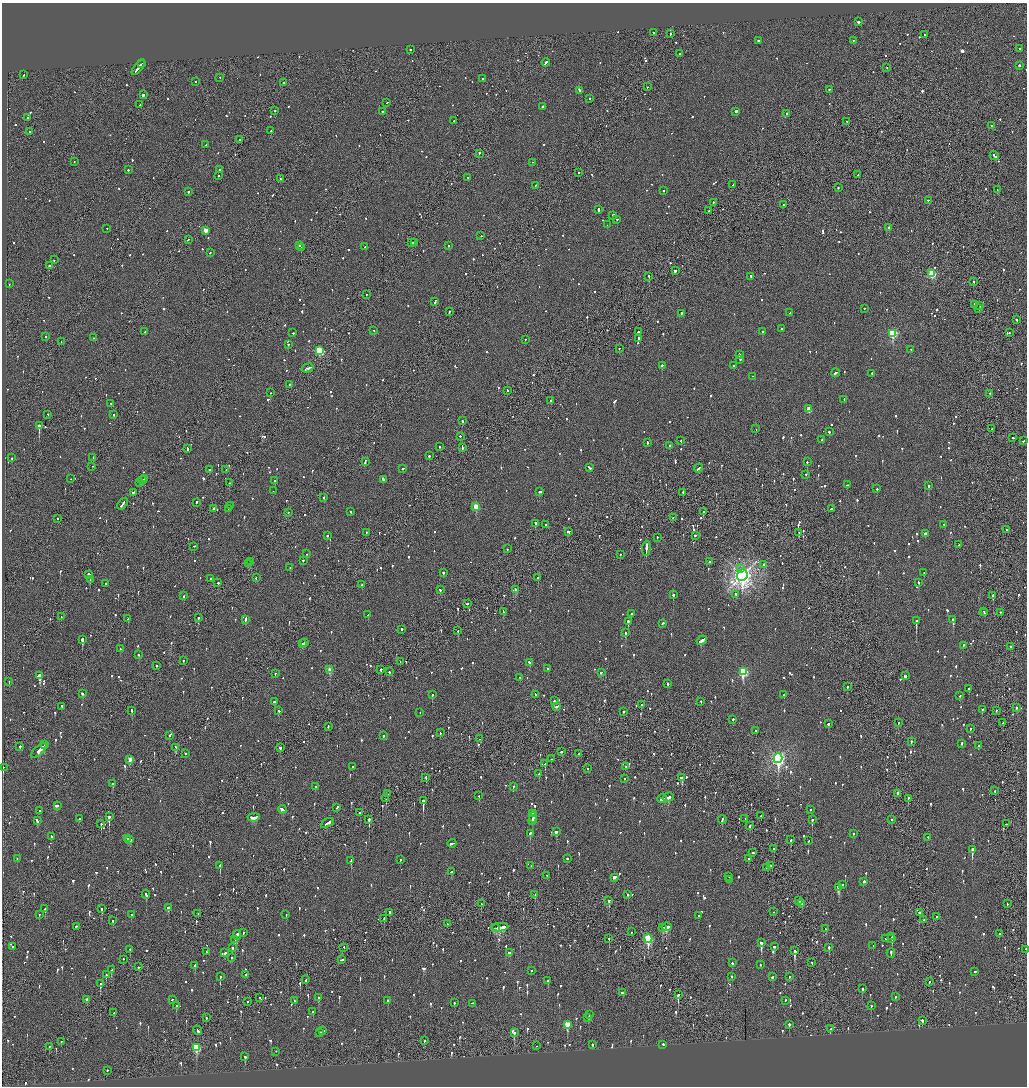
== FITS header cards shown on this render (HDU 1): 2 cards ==
NAXIS1  =                 2050
NAXIS2  =                 2168

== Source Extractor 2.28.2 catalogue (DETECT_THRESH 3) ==
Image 2050 x 2168 px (HDU 1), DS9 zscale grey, zoomed out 1/2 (1 PNG px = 2 x 2 image px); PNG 1029 x 1088 px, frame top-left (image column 2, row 2168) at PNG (2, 3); each listed source drawn as its Kron ellipse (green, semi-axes under 4 px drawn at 4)
Background -0.0783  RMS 0.068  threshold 0.205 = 3 sigma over >= 5 px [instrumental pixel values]
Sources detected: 1554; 49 cannot appear on this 1/2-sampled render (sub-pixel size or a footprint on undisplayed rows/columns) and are neither listed nor drawn; of the other 1505, the 500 brightest by FLUX_AUTO listed and drawn (1005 fainter detections omitted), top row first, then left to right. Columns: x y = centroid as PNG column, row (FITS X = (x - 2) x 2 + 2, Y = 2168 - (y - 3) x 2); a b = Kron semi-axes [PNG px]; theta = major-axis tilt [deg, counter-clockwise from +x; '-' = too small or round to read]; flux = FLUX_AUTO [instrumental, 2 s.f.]
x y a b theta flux
858 22 2 2 - 1700
654 33 2 2 - 97
670 34 2 2 - 100
925 35 2 2 - 100
758 41 2 2 - 160
853 41 2 2 - 62
1019 49 2 2 - 86
410 50 2 2 - 180
680 54 2 2 - 160
546 63 4 2 - 300
141 64 2 1 - 59
1019 66 2 2 - 310
138 68 9 2 52 570
887 68 2 1 - 79
24 75 2 2 - 61
220 78 2 1 - 62
482 79 2 2 - 62
195 82 2 2 - 59
284 83 2 2 - 78
647 87 2 2 - 78
829 90 2 2 - 74
579 91 4 2 - 130
143 95 2 2 - 2800
589 99 2 2 - 68
387 103 2 2 - 70
140 105 2 1 - 75
542 107 2 2 - 250
275 111 2 2 - 68
382 112 2 2 - 160
736 112 2 2 - 890
787 114 2 2 - 94
28 118 2 2 - 200
454 121 2 2 - 91
847 122 2 2 - 76
992 126 2 2 - 95
271 131 2 2 - 240
30 132 2 2 - 270
240 140 2 1 - 69
206 145 2 2 - 81
479 154 2 2 - 110
994 156 5 2 - 300
74 162 2 2 - 64
532 163 2 2 - 89
128 170 2 2 - 69
220 170 2 2 - 290
579 173 2 2 - 63
858 175 2 2 - 86
218 176 2 2 - 130
468 178 3 2 - 310
280 179 2 2 - 110
733 185 2 2 - 140
535 186 2 2 - 64
838 188 2 2 - 68
997 190 3 2 - 320
664 191 2 1 - 63
188 192 2 2 - 290
928 201 2 2 - 89
713 203 3 2 - 130
783 205 2 2 - 160
598 210 3 2 - 81
709 211 2 2 - 230
613 216 4 2 - 160
617 220 2 2 - 67
607 225 2 1 - 84
889 228 3 2 - 160
107 229 2 2 - 63
206 231 3 2 - 200
481 236 2 1 - 72
188 240 3 1 - 120
412 243 2 2 - 85
415 243 4 1 - 170
299 246 2 2 - 61
448 246 2 2 - 180
365 247 2 2 - 100
301 248 2 1 - 220
210 253 2 2 - 87
54 260 2 2 - 64
49 266 2 2 - 240
675 271 3 2 - 240
932 274 3 3 - 850
649 277 2 2 - 150
751 277 2 2 - 110
974 282 2 2 - 61
9 284 2 2 - 59
366 295 2 1 - 81
435 302 3 2 - 170
975 305 2 2 - 150
980 306 2 1 - 88
864 309 2 1 - 98
979 309 2 1 - 94
449 312 2 2 - 140
790 313 2 2 - 140
681 314 3 2 - 98
1017 320 2 2 - 180
782 329 2 2 - 70
374 331 2 2 - 82
145 332 2 2 - 64
639 332 2 2 - 230
763 332 2 2 - 400
293 333 2 2 - 110
1009 333 2 2 - 61
893 334 3 3 - 1200
45 337 2 2 - 75
93 338 2 2 - 65
639 339 2 2 - 230
525 340 2 1 - 89
61 342 2 2 - 76
288 345 2 2 - 120
619 349 2 2 - 130
911 350 2 2 - 74
320 351 3 3 - 930
739 355 3 2 - 230
740 360 2 2 - 96
662 366 2 2 - 200
734 366 2 2 - 140
308 368 6 2 16 230
836 373 4 2 - 190
872 374 2 2 - 100
753 377 2 1 - 65
289 385 2 1 - 81
507 391 2 2 - 97
270 393 2 1 - 110
990 394 2 1 - 62
844 400 3 2 - 73
551 401 3 2 - 340
111 404 2 2 - 61
809 409 3 3 - 300
48 415 2 2 - 79
114 415 2 2 - 140
462 422 3 2 - 110
39 426 2 2 - 2100
756 429 2 2 - 62
992 429 2 2 - 79
829 432 2 2 - 88
460 437 2 2 - 60
1013 438 3 2 - 84
822 440 2 2 - 120
681 441 2 2 - 84
1023 441 2 2 - 72
647 443 3 2 - 140
670 446 2 2 - 110
440 447 2 2 - 100
462 448 4 2 - 190
188 449 3 2 - 140
429 456 2 2 - 290
12 458 2 2 - 150
93 458 2 2 - 96
365 462 4 2 - 150
807 462 2 2 - 220
92 467 2 1 - 200
589 468 4 2 - 170
403 469 3 2 - 130
699 469 4 2 - 170
210 470 2 2 - 190
226 470 2 1 - 100
806 475 2 2 - 67
71 479 2 1 - 59
145 479 2 2 - 84
143 480 4 2 - 180
383 480 4 2 - 710
275 481 2 2 - 180
140 483 2 2 - 140
229 483 2 2 - 63
847 485 2 2 - 100
928 486 2 2 - 320
877 489 2 2 - 84
273 491 2 2 - 82
540 492 3 2 - 150
134 493 4 2 - 130
683 493 2 2 - 140
324 498 2 2 - 110
197 503 2 2 - 71
123 504 6 2 53 190
230 506 2 2 - 71
476 507 3 3 - 340
213 509 2 2 - 97
228 509 2 2 - 72
831 509 2 2 - 210
351 512 2 2 - 65
703 512 2 2 - 120
288 513 2 1 - 100
673 518 3 2 - 120
58 519 2 2 - 61
535 524 2 2 - 370
546 525 2 2 - 110
944 525 2 2 - 71
1007 530 2 2 - 300
568 532 3 2 - 110
367 533 2 1 - 250
799 533 2 2 - 69
925 534 2 2 - 390
327 536 2 2 - 92
695 536 2 2 - 150
657 538 2 2 - 85
958 545 2 2 - 76
194 547 2 2 - 77
507 549 2 1 - 94
646 549 7 2 85 790
307 554 2 2 - 70
620 555 2 2 - 61
303 561 2 2 - 71
251 562 2 1 - 99
710 562 2 2 - 160
248 564 3 2 - 160
763 565 2 2 - 150
290 568 2 2 - 63
740 569 3 2 - 98
443 573 2 2 - 560
924 573 2 2 - 110
89 575 3 2 - 560
742 576 6 5 - 9400
256 578 2 2 - 74
538 578 2 2 - 230
210 579 2 2 - 110
90 580 2 2 - 71
218 583 2 2 - 70
918 583 3 2 - 84
106 584 2 2 - 60
362 585 2 2 - 100
440 590 2 2 - 120
516 590 3 2 - 260
673 595 2 2 - 390
736 595 2 2 - 75
184 596 2 2 - 120
993 596 2 2 - 270
467 604 2 2 - 80
503 612 3 2 - 160
984 612 2 1 - 86
984 613 2 2 - 69
1001 613 2 2 - 120
632 614 3 2 - 120
368 615 3 2 - 70
61 617 2 1 - 110
198 618 2 2 - 180
128 619 2 1 - 230
245 620 4 2 - 95
953 620 2 2 - 430
916 621 2 2 - 700
628 622 3 2 - 220
663 624 2 2 - 110
402 630 2 2 - 460
458 631 2 2 - 66
625 633 2 2 - 180
82 640 3 2 - 1800
702 641 5 2 - 280
305 643 3 2 - 70
302 644 2 2 - 550
963 646 3 2 - 83
1010 647 2 2 - 67
120 649 2 2 - 87
139 655 2 2 - 71
183 661 2 2 - 65
400 662 2 1 - 64
529 663 3 2 - 110
157 666 2 2 - 140
548 669 2 2 - 87
330 670 3 3 - 200
381 670 2 2 - 360
389 672 2 2 - 190
743 672 4 3 - 1300
601 673 2 2 - 67
275 674 2 2 - 210
40 676 4 2 - 1300
905 676 3 2 - 280
520 678 2 2 - 61
9 682 2 1 - 89
668 684 2 2 - 330
847 687 2 2 - 110
969 689 2 2 - 120
82 694 3 2 - 83
432 695 2 2 - 360
535 695 2 2 - 95
784 695 2 2 - 150
960 696 2 2 - 69
554 701 2 2 - 140
274 702 3 2 - 91
701 702 2 1 - 260
642 705 2 2 - 71
62 707 3 2 - 72
557 707 3 2 - 140
1016 708 2 2 - 60
982 710 2 2 - 100
132 711 2 2 - 180
279 711 2 2 - 73
996 711 2 1 - 98
623 712 2 2 - 200
420 713 2 1 - 79
733 720 2 2 - 110
898 723 2 2 - 83
1003 723 2 1 - 72
828 724 2 2 - 110
328 727 3 2 - 70
970 729 3 2 - 82
756 731 2 2 - 130
440 733 2 2 - 73
169 736 2 2 - 88
383 736 2 2 - 150
480 739 4 2 - 93
911 742 2 2 - 76
962 744 2 2 - 86
45 745 4 2 - 280
978 746 2 2 - 300
20 747 2 2 - 170
176 748 3 1 - 120
280 748 3 2 - 110
39 751 10 2 44 380
561 752 3 2 - 120
185 754 2 1 - 75
579 754 3 2 - 100
551 759 2 2 - 100
778 759 5 4 - 3800
130 760 3 2 - 180
545 764 2 2 - 180
353 767 2 2 - 100
626 767 2 2 - 130
3 768 2 2 - 120
588 769 2 2 - 67
539 774 2 2 - 130
426 778 2 2 - 82
682 778 3 2 - 320
624 779 2 2 - 68
113 784 2 2 - 110
315 787 2 2 - 78
513 787 2 2 - 63
995 791 2 2 - 65
388 794 2 2 - 72
897 794 2 2 - 1300
479 796 2 2 - 100
668 797 6 2 17 300
386 799 2 1 - 160
662 799 5 2 - 180
908 799 3 1 - 150
423 801 3 2 - 1400
57 806 2 2 - 62
337 808 2 2 - 140
282 810 4 2 - 120
810 810 2 2 - 95
40 811 2 2 - 59
360 813 2 2 - 82
532 814 3 2 - 130
761 816 2 1 - 200
109 817 2 2 - 1600
254 818 6 2 6 490
533 818 5 1 - 180
79 819 2 2 - 68
745 819 2 1 - 76
369 820 3 1 - 520
532 820 5 2 - 280
722 820 4 2 - 150
812 820 2 2 - 350
891 820 2 1 - 82
37 821 4 2 - 110
327 823 7 2 27 270
101 824 2 1 - 280
1006 824 2 1 - 300
750 826 3 2 - 75
556 832 4 2 - 160
530 834 3 2 - 150
853 834 2 2 - 210
51 837 3 2 - 100
928 838 2 2 - 63
128 839 3 2 - 83
130 840 3 2 - 120
791 840 3 2 - 210
808 841 3 2 - 82
452 844 4 2 - 130
773 849 2 1 - 78
972 850 4 2 - 1200
753 853 2 2 - 210
17 859 2 2 - 74
567 859 2 2 - 78
748 859 2 1 - 140
400 860 2 2 - 76
351 861 2 2 - 470
220 866 3 2 - 440
531 866 2 2 - 66
771 866 2 2 - 69
766 868 2 2 - 84
451 872 3 2 - 90
547 876 2 1 - 110
729 877 2 1 - 150
615 878 3 2 - 110
729 880 2 1 - 150
864 882 2 2 - 250
843 885 2 2 - 66
839 888 4 3 - 600
146 895 4 2 - 270
535 895 4 2 - 93
628 895 2 2 - 89
609 901 3 2 - 120
799 901 3 2 - 140
481 904 2 1 - 280
802 904 3 2 - 77
1007 904 2 2 - 67
168 908 2 2 - 530
45 909 2 1 - 140
102 909 3 2 - 120
773 912 2 1 - 92
390 913 2 2 - 300
919 913 3 1 - 480
198 914 2 1 - 98
39 915 2 2 - 75
131 915 2 2 - 80
286 915 2 2 - 62
699 916 2 2 - 110
937 917 2 1 - 110
384 919 2 2 - 210
924 920 2 1 - 78
113 921 2 2 - 61
448 924 2 1 - 220
76 927 2 1 - 380
666 927 5 3 - 370
496 928 4 2 - 180
500 928 8 3 5 410
663 928 4 2 - 130
826 929 3 2 - 91
631 932 2 1 - 64
243 933 2 2 - 67
999 934 2 2 - 94
237 935 5 2 - 1200
892 937 2 2 - 140
609 939 2 2 - 92
648 939 4 3 - 1100
886 939 2 2 - 93
892 939 3 2 - 120
235 940 2 2 - 220
761 943 4 2 - 640
873 946 2 2 - 87
13 947 2 2 - 78
774 947 2 2 - 120
233 948 2 2 - 150
344 948 2 1 - 66
829 948 3 2 - 310
130 950 2 2 - 64
1026 950 2 1 - 160
795 951 3 2 - 1800
206 952 2 2 - 80
225 953 3 2 - 130
509 953 4 2 - 93
891 953 4 2 - 140
231 958 2 2 - 77
123 960 2 2 - 78
342 960 3 2 - 220
732 963 2 2 - 84
812 963 2 1 - 66
760 965 2 2 - 66
195 966 3 2 - 88
139 967 2 2 - 67
112 970 3 2 - 88
531 971 2 2 - 69
975 972 2 2 - 110
106 975 2 2 - 120
245 975 2 2 - 100
220 977 2 2 - 190
732 977 2 2 - 68
772 977 3 2 - 66
789 977 2 2 - 130
306 980 2 2 - 110
548 981 2 2 - 200
929 982 2 2 - 89
100 984 3 2 - 250
862 989 2 2 - 91
623 993 3 2 - 190
678 995 3 2 - 540
895 997 2 2 - 74
259 998 2 1 - 140
318 998 2 2 - 280
87 1000 3 2 - 69
172 1000 2 2 - 110
294 1001 3 2 - 70
388 1001 2 2 - 180
785 1001 2 2 - 64
247 1002 2 1 - 190
454 1003 2 2 - 100
472 1004 3 1 - 92
176 1006 2 2 - 100
871 1006 2 2 - 62
313 1012 2 2 - 230
113 1013 2 2 - 100
589 1015 2 2 - 69
206 1018 3 2 - 65
588 1018 2 2 - 86
922 1021 2 2 - 60
567 1025 4 3 - 370
789 1025 2 2 - 150
830 1029 2 2 - 120
198 1031 4 2 - 150
323 1031 2 1 - 280
320 1033 2 2 - 170
514 1033 3 2 - 270
424 1041 3 2 - 120
61 1042 2 2 - 61
592 1045 2 2 - 89
663 1045 2 2 - 170
536 1046 2 1 - 74
49 1047 2 2 - 75
196 1048 4 3 - 750
276 1052 2 2 - 64
245 1057 2 2 - 120
107 1071 2 2 - 82
At the frame edge (FLAGS 8, measured only in part): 1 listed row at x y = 1026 950
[1005 fainter detections neither listed nor drawn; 49 sub-pixel or undisplayed-footprint detections neither listed nor drawn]